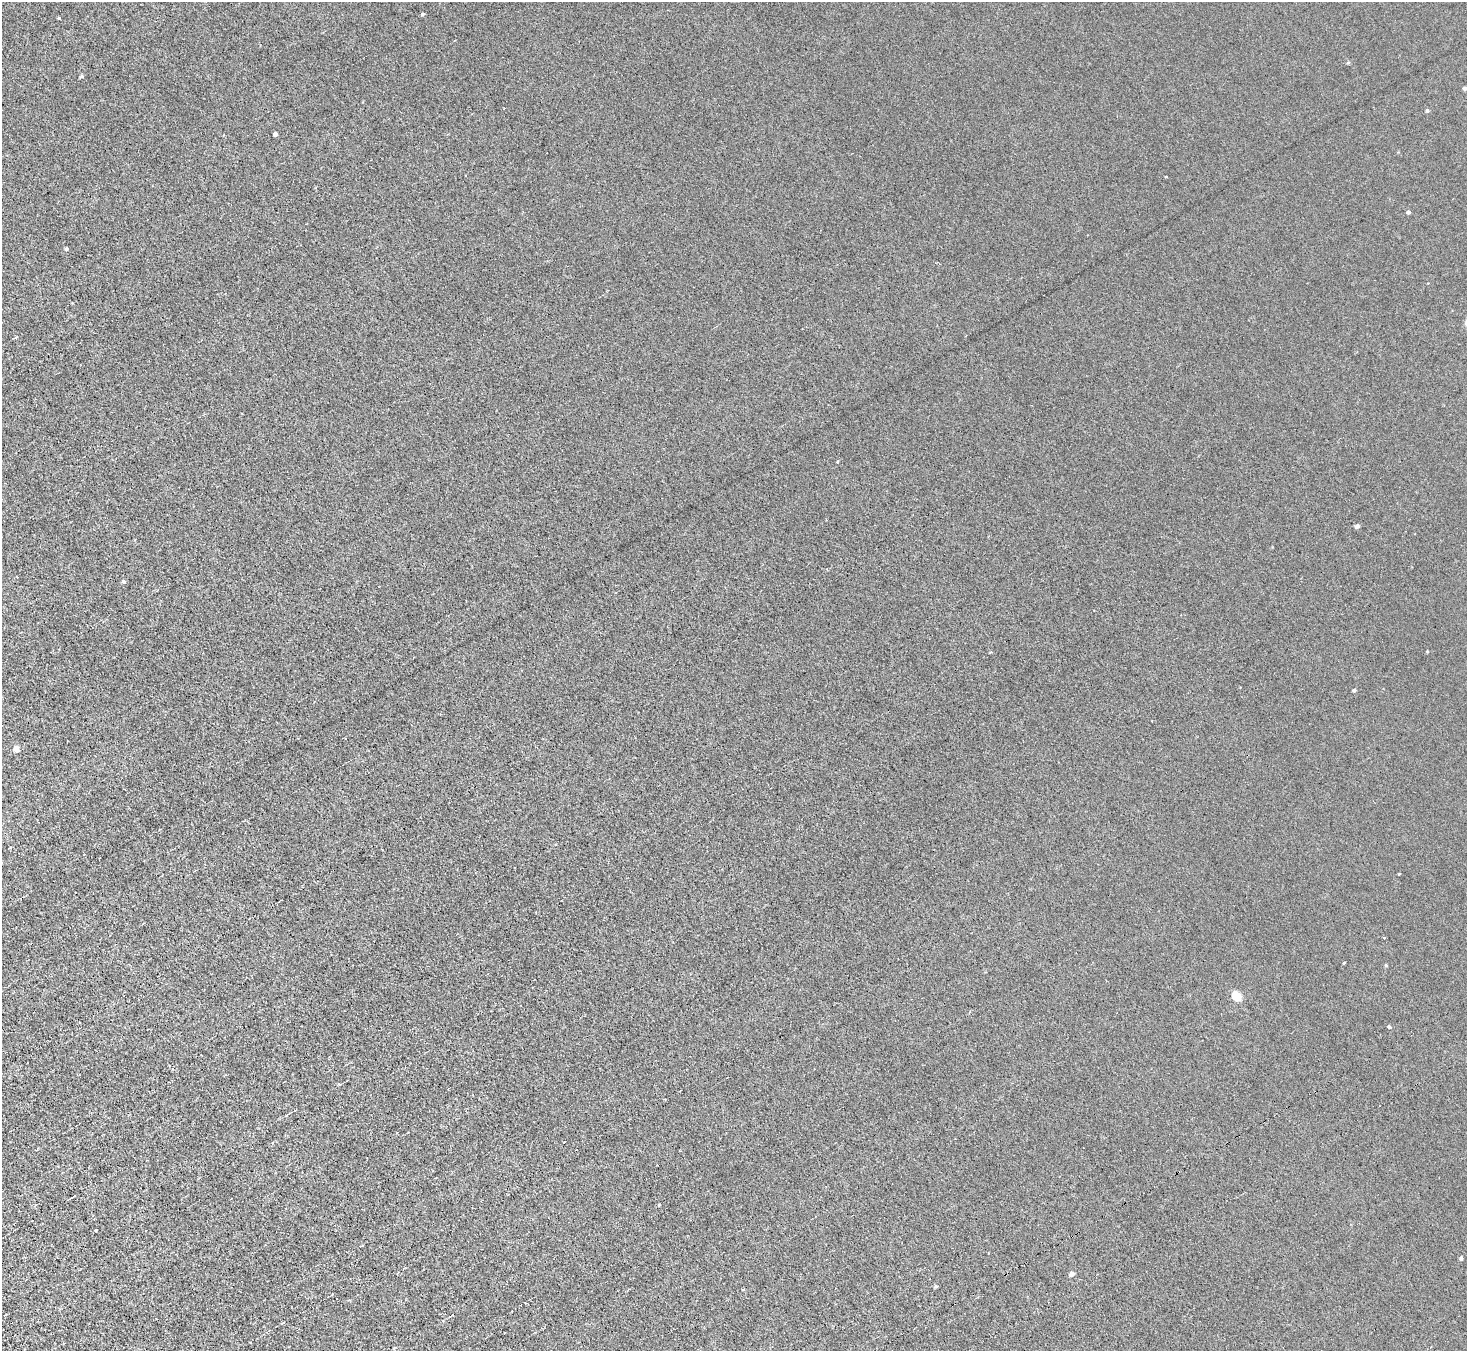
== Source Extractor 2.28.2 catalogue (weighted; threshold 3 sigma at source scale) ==
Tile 7 of 4 x 4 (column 3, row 2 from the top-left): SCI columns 2977-4441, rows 3027-4375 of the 5954 x 5912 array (HDU 1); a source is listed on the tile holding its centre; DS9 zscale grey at full resolution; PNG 1469 x 1353 px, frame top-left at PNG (2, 2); no overlay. Shown black and unused: <1% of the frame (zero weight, under 3 of 6 exposures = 3% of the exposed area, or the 3 px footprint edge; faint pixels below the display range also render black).
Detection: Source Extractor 2.28.2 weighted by HDU 2 'WHT'; one run over the whole footprint, this tile lists its part. Background 0.00442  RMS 0.0026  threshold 0.0107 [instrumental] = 3 sigma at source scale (4.09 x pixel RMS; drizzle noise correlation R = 1.36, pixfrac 0.8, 0.05/0.05 arcsec/px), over >= 5 px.
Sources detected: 35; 3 cosmic-ray / hot-pixel residue — not listed; the other 32 listed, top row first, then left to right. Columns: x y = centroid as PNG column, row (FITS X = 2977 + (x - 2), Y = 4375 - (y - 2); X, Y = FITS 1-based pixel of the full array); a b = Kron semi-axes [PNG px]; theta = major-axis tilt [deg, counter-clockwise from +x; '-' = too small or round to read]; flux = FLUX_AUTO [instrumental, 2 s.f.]
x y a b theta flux
422 14 4 3 - 0.51
59 18 3 3 - 0.23
81 76 4 4 - 0.41
1464 88 4 4 - 0.46
1427 111 5 4 - 0.38
275 134 4 4 - 0.81
1166 177 3 2 - 0.43
1408 212 4 4 - 0.5
66 249 4 4 - 0.43
15 337 3 3 - 0.43
838 462 4 3 - 0.28
1357 526 5 4 - 0.7
124 581 4 4 - 0.42
990 652 5 2 - 0.2
1354 690 4 3 - 0.39
16 749 5 5 - 2.4
10 848 4 2 - 0.21
1384 938 4 2 - 0.17
1344 963 3 2 - 0.23
1386 965 4 4 - 0.25
1237 996 6 5 - 11
1389 1027 4 4 - 0.43
289 1113 7 2 40 0.29
73 1196 5 2 - 0.43
659 1205 3 3 - 0.31
96 1230 3 3 - 0.36
1461 1258 4 4 - 0.46
1072 1274 4 4 - 1
936 1286 4 4 - 0.34
743 1290 4 2 - 0.18
452 1315 4 3 - 0.18
283 1322 4 3 - 0.24